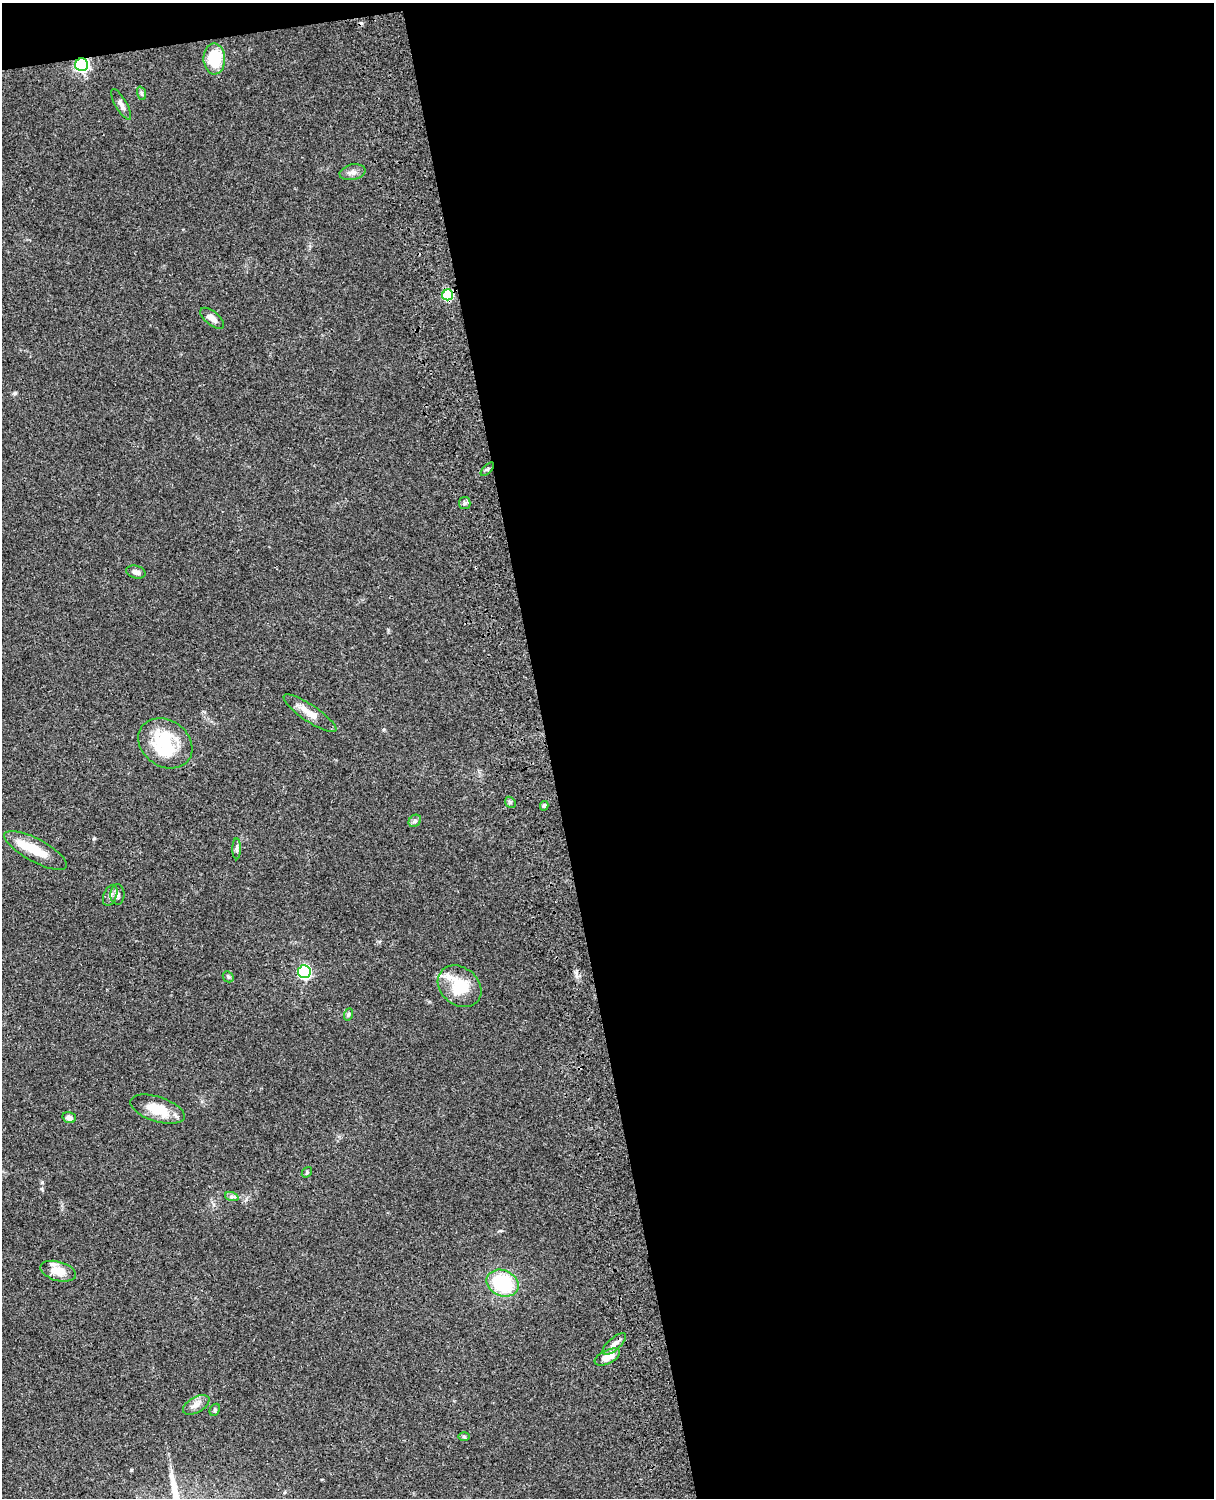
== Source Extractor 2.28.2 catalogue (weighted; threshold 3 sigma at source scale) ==
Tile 4 of 4 x 3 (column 4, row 1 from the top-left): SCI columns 3758-4969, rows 3268-4763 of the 5087 x 4926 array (HDU 1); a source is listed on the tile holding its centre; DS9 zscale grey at full resolution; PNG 1216 x 1500 px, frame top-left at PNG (2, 3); each listed source drawn as its Kron ellipse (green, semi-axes under 4 px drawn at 4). Shown black and unused: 56% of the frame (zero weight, under 3 of 4 exposures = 6% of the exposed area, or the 3 px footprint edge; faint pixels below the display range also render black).
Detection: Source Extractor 2.28.2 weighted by HDU 2 'WHT'; one run over the whole footprint, this tile lists its part. Background 0.0965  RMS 0.0063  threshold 0.0283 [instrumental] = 3 sigma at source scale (4.5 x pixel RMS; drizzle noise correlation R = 1.50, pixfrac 1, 0.05/0.05 arcsec/px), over >= 5 px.
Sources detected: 39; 1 inside a brighter object's white glare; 1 cosmic-ray / hot-pixel residue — neither listed nor drawn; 3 inside a brighter listed object's ellipse — not listed separately; the other 34 listed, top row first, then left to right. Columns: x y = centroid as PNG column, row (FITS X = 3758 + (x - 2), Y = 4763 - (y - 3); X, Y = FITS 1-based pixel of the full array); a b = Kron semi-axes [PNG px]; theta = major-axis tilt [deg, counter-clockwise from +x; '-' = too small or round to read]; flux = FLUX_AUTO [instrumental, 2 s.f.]
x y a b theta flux
214 59 15 11 -88 25
82 65 6 6 - 130
141 93 7 4 -71 1.1
121 104 17 6 -60 3.1
352 172 13 7 12 3.6
448 295 5 5 - 37
212 318 14 7 -39 4.1
487 469 8 3 45 0.87
465 503 6 5 - 1.4
136 572 10 6 -14 2.4
310 713 31 8 -34 7.2
165 743 29 23 -35 23
510 802 6 4 -46 1.1
544 806 5 4 - 1
415 821 7 5 45 1.3
237 849 10 4 -90 1.5
36 850 35 11 -28 13
117 894 10 7 89 2.4
110 895 11 6 68 2.6
304 972 6 6 - 87
228 977 6 5 - 0.88
460 986 24 18 -39 24
349 1014 6 4 70 0.8
157 1109 28 12 -18 15
69 1118 7 5 -19 3
307 1172 6 4 50 0.82
232 1197 7 4 -18 1.3
58 1271 18 9 -15 9.6
503 1283 16 13 -23 40
614 1344 14 6 41 3.5
607 1357 14 6 26 7.9
196 1405 14 7 30 3.9
215 1410 6 4 63 1
464 1436 6 4 -2 0.83
Overlapping masked pixels (flux is a lower limit): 2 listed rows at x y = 82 65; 448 295
Unlisted compact peaks at least as high as the median listed source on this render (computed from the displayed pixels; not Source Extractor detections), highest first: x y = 94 838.